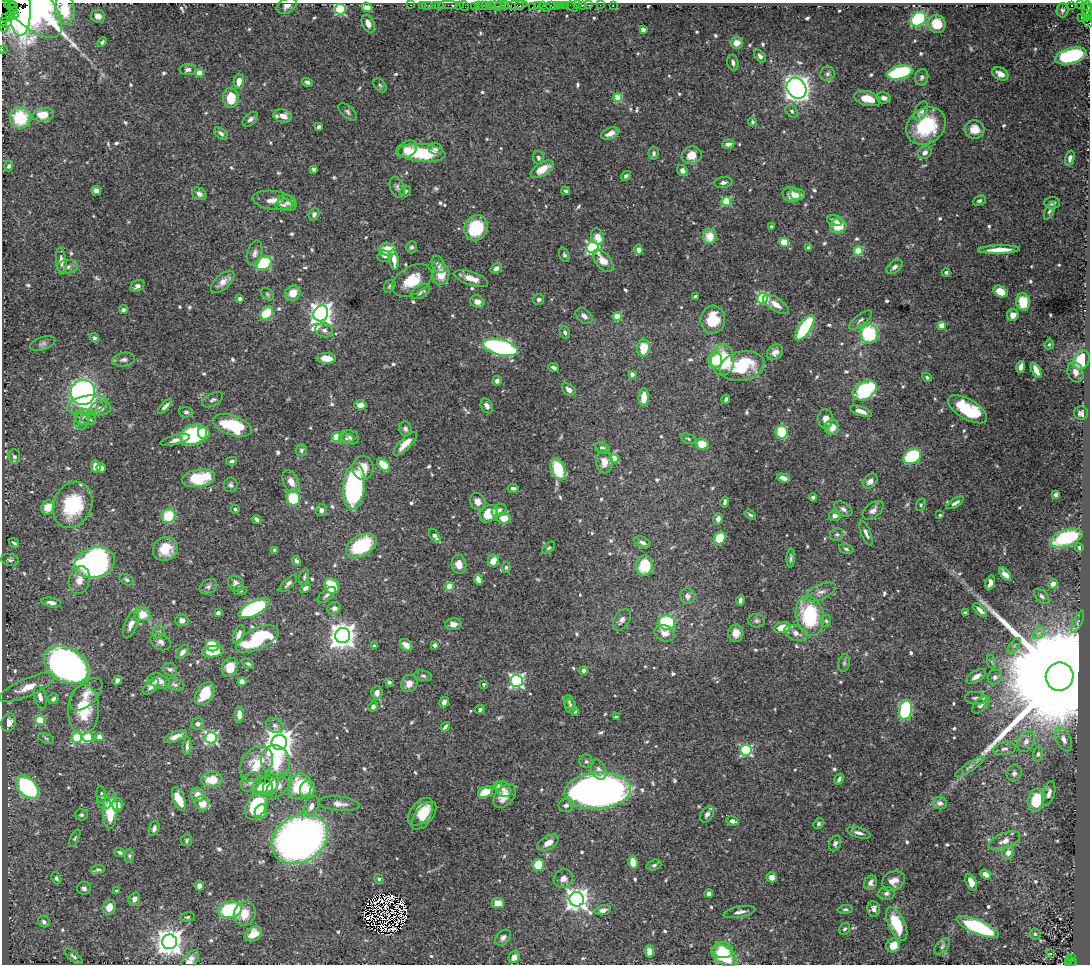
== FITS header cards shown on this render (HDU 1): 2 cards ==
NAXIS1  =                 1088
NAXIS2  =                  962

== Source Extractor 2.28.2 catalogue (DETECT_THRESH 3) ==
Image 1088 x 962 px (HDU 1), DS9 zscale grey, 1 PNG px = 1 image px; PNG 1092 x 966 px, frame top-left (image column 1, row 962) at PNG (2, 3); each listed source drawn as its Kron ellipse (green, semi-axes under 4 px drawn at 4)
Background 1.97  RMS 0.024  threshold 0.0723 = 3 sigma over >= 5 px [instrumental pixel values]
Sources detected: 698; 8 with non-positive FLUX_AUTO (blend fragments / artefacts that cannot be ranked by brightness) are neither listed nor drawn; of the other 690, the 500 brightest by FLUX_AUTO listed and drawn (190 fainter detections omitted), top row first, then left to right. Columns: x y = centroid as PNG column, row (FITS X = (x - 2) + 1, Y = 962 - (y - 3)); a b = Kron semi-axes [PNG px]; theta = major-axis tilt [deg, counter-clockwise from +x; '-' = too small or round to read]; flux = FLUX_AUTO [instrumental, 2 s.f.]
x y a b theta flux
11 3 3 2 - 71
7 4 2 2 - 14
30 5 42 19 -46 450
411 5 3 2 - 110
422 5 2 2 - 90
427 5 6 2 0 140
435 5 2 2 - 130
439 5 5 2 - 120
448 5 9 2 0 210
482 5 3 2 - 120
500 5 5 2 - 520
505 5 4 2 - 200
516 5 11 4 6 530
537 5 3 2 - 170
542 5 4 2 - 180
551 5 6 2 0 550
558 5 3 2 - 160
566 5 4 3 - 210
577 5 3 2 - 170
582 5 3 3 - 170
588 5 2 2 - 90
600 5 2 2 - 36
613 5 3 2 - 51
1071 5 4 3 - 1500
1081 5 3 2 - 65
13 6 4 2 - 67
287 6 11 7 31 7.3
459 6 2 2 - 55
464 6 5 3 - 140
474 6 2 2 - 40
478 6 3 2 - 130
485 6 4 2 - 120
490 6 4 2 - 200
496 6 6 3 -14 580
520 6 4 3 - 300
533 6 4 3 - 240
562 6 4 3 - 280
572 6 6 2 -34 120
1087 6 5 2 - 180
367 7 5 4 - 11
546 7 4 3 - 510
340 9 5 5 - 160
65 10 15 9 -83 31
1062 10 7 6 - 3.5
14 11 3 2 - 89
20 11 25 10 89 160
1087 11 9 3 -67 410
15 15 3 2 - 91
10 16 4 3 - 150
98 16 7 6 - 10
1081 17 2 2 - 52
1086 17 4 3 - 120
6 18 3 2 - 81
918 19 8 6 37 130
5 22 6 3 -17 200
1088 22 6 2 -58 240
368 24 9 6 -67 13
937 24 9 8 - 34
3 26 6 3 -63 140
643 30 4 4 - 12
102 42 5 4 - 3.5
737 43 6 5 - 13
2 49 2 2 - 46
760 56 7 5 -50 5.4
1071 56 16 7 15 200
733 63 8 5 -73 4.8
188 69 8 5 8 5.3
900 72 13 6 14 180
199 73 4 4 - 35
827 74 7 7 - 5.1
1000 74 9 6 -28 12
922 77 8 6 72 5.2
239 81 7 5 87 15
307 82 6 4 -20 3.9
380 85 8 5 -49 3.2
796 88 11 9 -55 1500
231 98 10 8 -87 44
618 98 4 4 - 78
884 98 7 5 -12 7.9
867 99 14 7 -14 30
792 111 7 5 -44 3.6
921 111 10 6 64 12
348 112 11 6 -43 4.4
43 115 11 6 9 30
283 116 9 6 -11 13
20 118 10 10 - 70
250 119 9 5 42 6.1
752 122 4 4 - 3.2
926 126 21 17 38 110
319 127 4 3 - 4.3
975 130 10 9 - 20
221 133 8 5 -40 4.8
610 133 10 5 23 13
728 144 6 4 6 5.5
407 149 11 7 33 11
435 149 7 5 -21 5.8
925 152 7 6 - 7.7
422 153 24 9 -5 90
654 153 6 5 - 4.7
692 155 10 9 - 24
538 158 7 5 -74 4.2
1070 158 8 4 76 6.2
9 166 5 4 - 3.3
313 169 3 3 - 3
542 169 13 6 31 24
682 170 6 5 - 6.7
626 176 5 4 - 3.5
723 182 9 5 10 5.2
397 187 11 7 -70 6.1
96 191 5 4 - 9
406 191 6 5 - 3.3
566 191 4 4 - 3.3
199 194 7 6 - 6.8
792 195 9 7 -21 25
798 195 7 5 -5 7.1
274 200 21 9 -7 23
979 201 7 4 24 3.6
726 202 5 4 - 82
287 203 9 7 -26 7.7
1052 203 8 5 2 7.5
284 205 9 5 1 5.3
1050 211 9 4 63 3.7
314 214 6 5 - 6
835 221 8 5 -14 8.3
838 226 8 7 - 33
771 227 3 3 - 4
476 228 13 11 61 92
710 236 7 7 - 28
597 237 8 6 -71 18
784 242 5 4 - 51
411 247 6 5 - 4.2
593 247 6 5 - 300
808 247 3 3 - 3.8
388 250 8 6 -6 30
638 250 5 4 - 6.5
999 250 20 4 1 23
858 251 4 4 - 69
255 253 13 7 75 8.1
564 255 7 5 -69 3.5
385 256 7 5 -4 4.4
394 260 10 4 -85 15
61 261 14 5 -85 9
603 261 13 7 -50 17
264 263 8 6 34 140
438 264 9 6 -65 8
67 267 10 7 7 7.8
895 267 9 5 35 6.6
496 268 6 4 35 6.3
946 272 4 4 - 3.5
441 274 11 8 84 31
471 278 18 6 -19 18
412 280 22 13 31 42
223 282 14 7 43 13
137 286 7 5 29 5.6
390 286 7 5 57 3.1
421 292 10 6 33 7.2
1000 292 7 5 -30 28
293 293 8 7 - 24
267 294 7 5 -41 3.2
695 296 3 3 - 3.8
763 298 5 5 - 180
240 299 4 3 - 5
539 299 5 5 - 3.8
477 302 7 6 - 10
1023 302 9 6 -81 47
776 304 15 6 -33 14
123 310 4 4 - 4
267 313 7 5 43 74
321 313 8 7 - 1200
1013 315 6 5 - 11
584 316 10 6 -38 9.2
617 317 4 4 - 50
713 320 14 12 82 58
861 320 14 5 38 6.2
941 325 4 4 - 18
805 328 15 6 57 160
324 330 9 6 -18 7.2
565 332 6 5 - 4
869 334 9 9 - 130
94 338 5 4 - 3.6
43 343 13 6 18 5.6
1049 344 5 4 - 3.1
500 347 18 8 -14 330
643 348 9 6 81 44
775 352 9 7 45 8.8
326 358 10 5 -4 18
124 360 11 7 9 6.5
715 360 7 7 - 49
723 360 15 11 87 94
1082 360 10 7 66 79
742 366 23 14 11 110
553 367 5 4 - 4.9
1021 367 6 4 72 7.9
1036 370 8 4 -64 15
1075 372 10 7 -70 9.9
632 374 4 4 - 7.7
927 377 5 4 - 3
497 381 5 4 - 7.1
569 390 8 5 -39 7.3
865 390 13 8 32 160
83 392 12 12 - 530
644 397 9 5 86 19
726 399 4 3 - 4
213 400 11 6 28 5
87 405 20 8 10 37
360 405 6 4 -1 12
165 406 9 4 48 5.9
487 406 8 5 -61 8
101 408 10 7 9 13
967 409 22 10 -30 88
861 411 11 4 -20 13
186 412 7 5 -7 3.8
1081 413 7 7 - 5.2
82 417 8 8 - 7.6
89 419 7 6 - 7.2
825 419 10 7 -90 12
82 421 9 7 72 5.7
232 425 20 9 -19 120
832 427 7 7 - 17
405 429 7 6 - 5.6
782 432 6 6 - 69
204 433 6 6 - 28
194 435 13 10 21 150
336 437 5 4 - 45
350 437 9 6 -21 6
346 438 7 5 -5 3.7
688 439 8 5 -21 3.1
175 440 15 5 14 9.1
405 444 15 5 45 21
702 444 6 5 - 31
602 448 7 5 -24 6.1
301 450 6 5 - 3.7
912 456 9 7 31 170
14 457 7 6 - 4.8
614 458 4 4 - 56
232 461 5 3 - 3.7
604 462 12 8 -83 17
383 465 7 5 -42 34
96 466 6 5 - 18
101 468 5 4 - 6.9
363 468 12 10 -85 25
558 469 11 7 -68 68
199 478 16 9 10 82
783 478 6 4 -17 12
870 481 8 6 48 11
291 482 12 7 -63 14
231 485 7 7 - 4.4
354 486 23 11 84 290
513 488 5 3 - 4.9
1056 494 4 4 - 4.7
813 497 4 4 - 4.8
293 498 7 6 - 86
478 502 9 7 -63 10
725 502 5 3 - 3.2
955 503 10 4 32 5.1
73 505 24 19 66 120
921 505 6 4 69 2.8
48 507 7 6 - 26
235 509 4 4 - 2.9
843 509 10 6 -34 5.8
321 510 5 5 - 6.8
499 510 8 5 34 6.8
873 510 12 7 39 9.1
489 514 10 7 44 35
750 515 6 3 -36 2.9
940 515 3 3 - 3.1
168 516 7 6 - 61
835 516 6 5 - 7.9
504 518 7 6 - 22
256 519 5 3 - 4.8
718 519 5 4 - 7
866 533 13 4 -67 6.1
837 534 7 6 - 3.6
435 536 7 4 -57 8
720 538 6 5 - 59
1066 538 17 8 20 120
642 542 8 5 -25 7.3
14 543 5 3 - 2.8
361 546 17 10 29 110
549 548 7 4 43 2.9
1079 548 4 3 - 3.1
165 549 13 11 24 35
846 549 7 4 -17 3.3
275 550 4 3 - 4.1
791 558 9 3 85 3.9
10 560 9 6 -9 4.2
296 561 5 3 - 4.5
493 561 6 5 - 23
95 562 20 15 13 660
459 564 9 7 -83 15
644 566 10 8 86 48
506 567 5 4 - 2.8
1005 574 8 4 -52 11
304 577 8 4 77 3.6
79 580 14 10 74 19
127 580 7 5 -27 4
478 580 5 4 - 11
288 583 11 4 44 5
990 583 7 4 75 9.7
236 584 9 7 -41 7.6
1053 584 5 4 - 8.1
332 586 8 7 - 54
450 586 4 4 - 48
208 587 9 7 34 5.3
305 588 6 4 37 5.2
240 590 7 5 1 3.2
821 592 16 7 24 11
326 595 11 5 39 5.2
688 596 8 7 - 6.8
1042 596 9 5 -45 4.5
740 600 5 3 - 5.2
51 602 10 4 -11 8.7
254 608 17 7 27 280
334 608 7 6 - 6.2
980 610 8 4 -45 7.6
218 613 4 4 - 3.5
965 613 3 3 - 3.7
142 614 8 7 - 26
810 616 20 14 -78 130
182 620 7 6 - 6.1
622 620 12 7 57 8.4
757 621 8 7 - 4.4
826 621 6 5 - 3
667 622 8 7 - 160
1078 622 12 4 66 4.1
131 624 14 6 67 11
453 624 8 6 4 10
782 627 8 5 13 23
159 632 7 5 46 3.5
665 633 10 8 -20 14
736 633 8 7 - 15
796 633 12 7 -23 11
1039 633 7 5 44 5
239 635 10 5 69 11
343 636 7 7 - 1800
257 639 23 10 25 140
161 642 10 7 -29 7.4
406 645 7 5 -41 13
435 645 4 4 - 5.3
212 646 6 5 - 85
374 646 4 3 - 4.8
1014 646 9 4 54 4.4
183 652 8 5 51 7.1
213 652 11 5 5 31
992 662 7 4 -71 2.9
844 663 9 5 81 3.5
248 664 6 4 -28 3.2
66 665 24 17 -31 940
230 667 10 8 78 27
170 669 7 6 - 5.3
584 670 4 4 - 9.2
423 676 9 5 -12 4
976 676 11 5 31 12
995 677 7 7 - 6.8
1060 677 14 13 - 110000
117 680 5 4 - 4.1
159 681 11 7 -20 13
242 681 4 4 - 30
517 681 6 6 - 380
389 682 4 4 - 4
409 683 9 8 - 13
484 684 4 4 - 3.1
175 685 10 6 -18 4.7
151 686 10 5 46 7.1
27 687 30 9 23 28
377 693 6 5 - 8.9
86 694 20 11 45 21
205 694 12 8 58 44
40 697 12 5 -73 10
976 698 11 6 -4 6.8
53 699 6 5 - 5.7
444 702 5 5 - 6.8
569 702 7 5 -67 3.2
981 705 11 6 46 9.3
570 706 7 5 -83 3.8
373 707 5 4 - 6.4
83 710 24 15 88 66
480 710 5 4 - 3.4
905 710 10 6 82 180
574 711 4 4 - 3.8
239 715 8 4 89 11
616 717 4 3 - 3.1
40 721 4 4 - 76
9 722 9 7 73 13
198 724 6 6 - 5.5
275 725 9 7 -31 6.4
445 727 5 3 - 4.4
77 737 5 5 - 66
88 737 5 5 - 96
99 737 4 4 - 14
175 737 12 5 22 9.3
46 738 8 4 -24 3.3
211 738 5 5 - 310
1064 740 12 7 -65 12
279 742 7 7 - 2400
1026 742 11 8 57 10
187 746 9 3 86 4.9
1005 749 11 6 11 6.5
746 750 5 5 - 190
1038 754 8 5 76 4.3
586 761 7 6 - 3.9
276 762 17 14 -73 69
256 764 20 14 54 48
970 767 17 4 34 7.3
599 770 10 7 -63 8.2
1014 773 8 7 - 6
839 779 6 3 59 4
212 780 10 8 5 28
251 782 11 8 44 8.3
271 785 11 7 69 35
279 786 17 8 48 14
498 786 4 4 - 10
27 787 14 8 -46 220
262 787 10 8 13 29
300 787 13 11 70 75
308 789 8 7 - 22
503 789 8 7 - 7.5
598 791 33 18 4 1400
485 792 8 5 28 32
1049 793 12 6 74 8.2
101 795 8 5 -82 4.4
198 795 7 6 - 14
504 796 13 8 48 22
179 799 12 5 -69 37
1036 800 12 8 76 64
104 803 7 6 - 4.7
202 803 7 6 - 25
940 803 7 6 - 8.6
339 804 20 7 -5 12
118 805 7 5 -90 10
566 805 7 6 - 5.2
256 806 15 9 61 110
311 806 11 6 67 10
110 810 19 7 87 64
261 811 7 6 - 16
421 812 16 9 52 31
707 814 9 6 56 6.4
81 815 6 5 - 3.5
424 816 16 8 51 23
732 821 6 4 -12 6.9
818 824 6 4 48 3.1
154 828 7 5 70 5.8
859 833 12 5 -16 7.5
75 838 9 4 64 3
300 839 30 23 32 1100
186 840 6 5 - 2.9
1004 841 16 8 22 11
548 843 11 6 30 13
835 843 8 5 69 4.7
120 852 5 4 - 3.4
1008 853 7 6 - 8.6
129 856 7 4 89 2.8
633 862 6 5 - 19
538 865 6 5 - 43
654 865 7 5 19 3.5
98 869 7 4 3 3
986 874 6 4 -39 7.9
771 877 5 5 - 12
56 878 6 5 - 3.7
379 879 5 4 - 3.3
563 879 10 9 - 9.3
893 881 12 9 25 14
971 882 9 5 -66 11
870 883 7 6 - 7
199 886 5 4 - 6.2
84 888 7 6 - 4.4
117 891 4 3 - 3.3
886 893 8 6 5 5
709 894 4 4 - 4.9
134 899 6 5 - 7.9
577 899 7 7 - 1400
498 903 6 5 - 24
109 907 8 6 68 18
845 909 7 4 4 3
874 909 8 6 -82 7.9
230 910 12 8 11 120
603 910 8 5 11 8.8
739 912 16 5 11 8.3
245 914 12 10 73 27
187 917 7 4 8 3.2
44 922 6 5 - 5
897 924 18 8 -65 59
978 927 22 7 -22 190
844 929 6 5 - 3.9
253 934 9 6 32 25
1035 934 5 5 - 3.1
503 938 9 6 47 6.8
169 942 7 7 - 2000
893 945 7 6 - 24
942 946 10 5 46 5.1
723 950 10 8 -6 59
649 951 6 4 -85 11
1051 954 3 3 - 8.3
74 956 11 5 -39 4.6
724 956 14 9 -34 71
514 957 6 5 - 11
1071 957 3 2 - 310
190 961 12 6 50 11
1071 961 6 3 -24 210
1068 963 4 3 - 430
At the frame edge (FLAGS 8, measured only in part): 10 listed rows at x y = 11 3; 7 4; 30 5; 65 10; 20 11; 1088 22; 3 26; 2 49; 190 961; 1068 963
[190 fainter detections neither listed nor drawn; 8 non-positive-flux detections neither listed nor drawn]